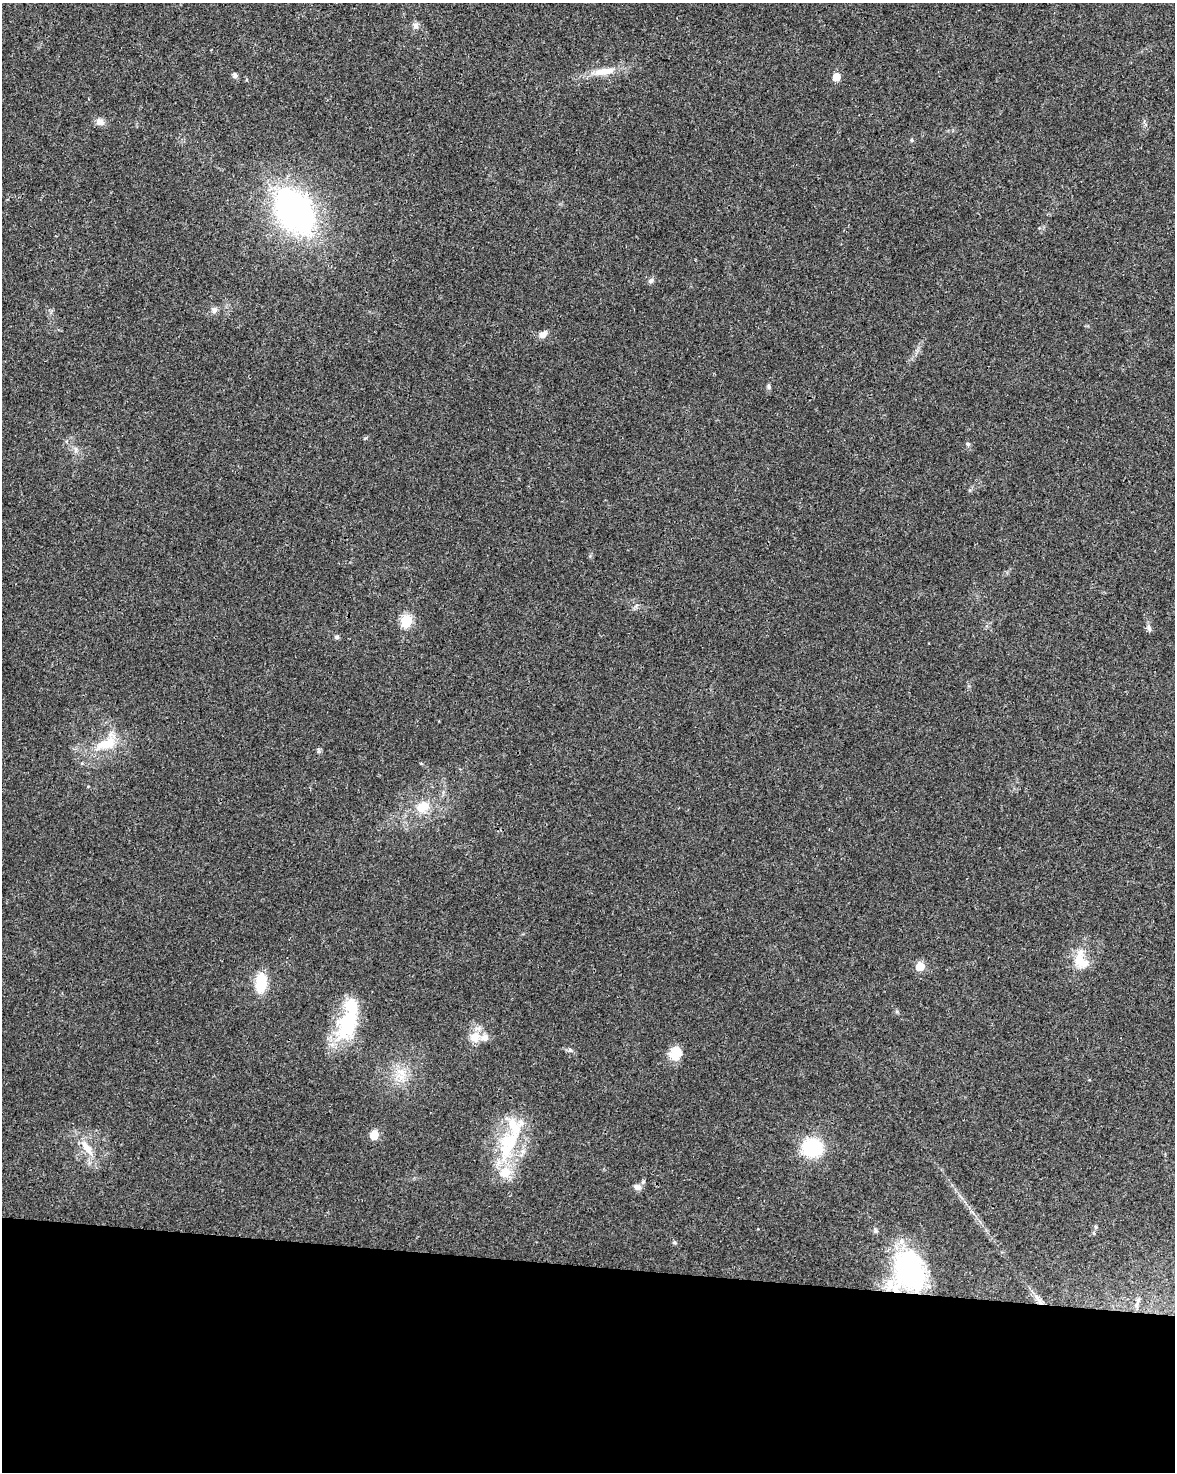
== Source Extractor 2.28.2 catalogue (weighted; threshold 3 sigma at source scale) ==
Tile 10 of 4 x 3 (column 2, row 3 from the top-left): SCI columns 1179-2351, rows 231-1700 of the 4707 x 4926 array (HDU 1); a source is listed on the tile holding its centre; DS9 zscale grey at full resolution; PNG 1177 x 1474 px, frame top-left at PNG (2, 3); no overlay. Shown black and unused: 14% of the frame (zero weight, under 3 of 4 exposures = <1% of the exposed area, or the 3 px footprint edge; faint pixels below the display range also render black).
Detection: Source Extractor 2.28.2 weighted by HDU 2 'WHT'; one run over the whole footprint, this tile lists its part. Background 0.0201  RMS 0.0029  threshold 0.0129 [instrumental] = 3 sigma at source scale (4.5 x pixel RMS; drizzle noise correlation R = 1.50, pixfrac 1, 0.0396/0.0396 arcsec/px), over >= 5 px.
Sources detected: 45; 1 inside a brighter object's white glare — not listed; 6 inside a brighter listed object's ellipse — not listed separately; the other 38 listed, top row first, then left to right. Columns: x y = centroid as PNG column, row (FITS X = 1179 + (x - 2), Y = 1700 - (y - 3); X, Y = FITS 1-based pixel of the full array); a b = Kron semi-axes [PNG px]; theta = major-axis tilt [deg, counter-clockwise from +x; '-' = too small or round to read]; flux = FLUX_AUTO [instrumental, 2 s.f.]
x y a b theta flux
416 25 9 7 -45 1
604 71 29 10 7 5.2
235 75 5 5 - 1.1
836 77 5 5 - 4.7
100 122 12 9 -23 1.6
912 140 5 5 - 0.4
294 211 42 26 -56 97
651 281 8 6 32 0.83
214 310 8 8 - 1.2
543 334 11 7 40 1.7
769 387 6 6 - 0.56
968 444 6 5 - 0.54
406 621 6 6 - 25
1149 628 11 5 -71 0.79
337 637 7 5 -15 0.57
106 744 33 15 20 8.7
423 807 21 14 32 5.9
1079 959 27 13 85 5.8
920 966 5 5 - 8.8
261 983 18 10 84 10
347 1022 32 28 86 17
475 1037 15 14 - 3.9
675 1053 16 14 69 4.6
400 1077 21 9 4 4.1
374 1135 10 8 81 3.4
509 1142 34 26 45 18
87 1148 26 9 -55 4.8
812 1148 17 15 -3 19
505 1173 19 17 16 6.2
643 1182 5 5 - 0.61
637 1187 10 7 -25 1.2
1096 1227 5 5 - 0.41
875 1231 6 6 - 0.64
1094 1233 5 3 - 0.35
674 1242 5 5 - 0.43
909 1271 38 31 -87 53
1039 1300 23 6 -53 2.6
1138 1300 11 6 72 1.1
Overlapping masked pixels (flux is a lower limit): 2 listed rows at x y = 909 1271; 1039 1300
Unlisted compact peaks at least as high as the median listed source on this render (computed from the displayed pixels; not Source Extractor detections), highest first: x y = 570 1050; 365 438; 897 1012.